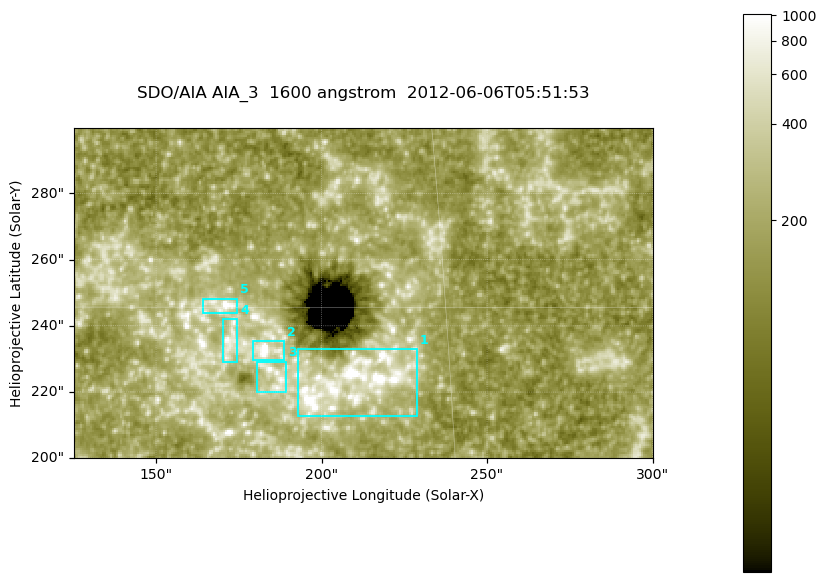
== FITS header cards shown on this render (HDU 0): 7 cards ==
TELESCOP= 'SDO/AIA '
INSTRUME= 'AIA_3   '
WAVELNTH=                 1600
WAVEUNIT= 'angstrom'
DATE-OBS= '2012-06-06T05:51:53.12'
CTYPE1  = 'HPLN-TAN'
CTYPE2  = 'HPLT-TAN'

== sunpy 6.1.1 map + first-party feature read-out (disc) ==
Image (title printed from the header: SDO/AIA AIA_3  1600 angstrom  2012-06-06T05:51:53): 287 x 164 px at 0.609 arcsec/px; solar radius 946 arcsec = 1552 px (partial field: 0.6% of the solar disc is inside the frame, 100% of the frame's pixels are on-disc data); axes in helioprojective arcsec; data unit not stated in the header (colour bar unlabelled)
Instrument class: DISC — disc imager (sunpy class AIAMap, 1600 A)
Bright regions (active regions / flare kernels): reference = the on-disc median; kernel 3 px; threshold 5 sigma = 329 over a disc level ~182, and >= 1.15x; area >= 47 px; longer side >= 3 px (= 1.8 arcsec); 5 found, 5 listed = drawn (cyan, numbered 1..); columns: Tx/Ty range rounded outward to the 2 arcsec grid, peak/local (2 s.f.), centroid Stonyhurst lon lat
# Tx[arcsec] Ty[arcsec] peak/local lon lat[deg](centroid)
1 192..230 212..234 14 +13 +14
2 178..190 230..236 9.4 +11 +14
3 180..190 220..230 5.2 +12 +14
4 170..176 228..242 4.8 +11 +14
5 164..176 244..248 6 +11 +15